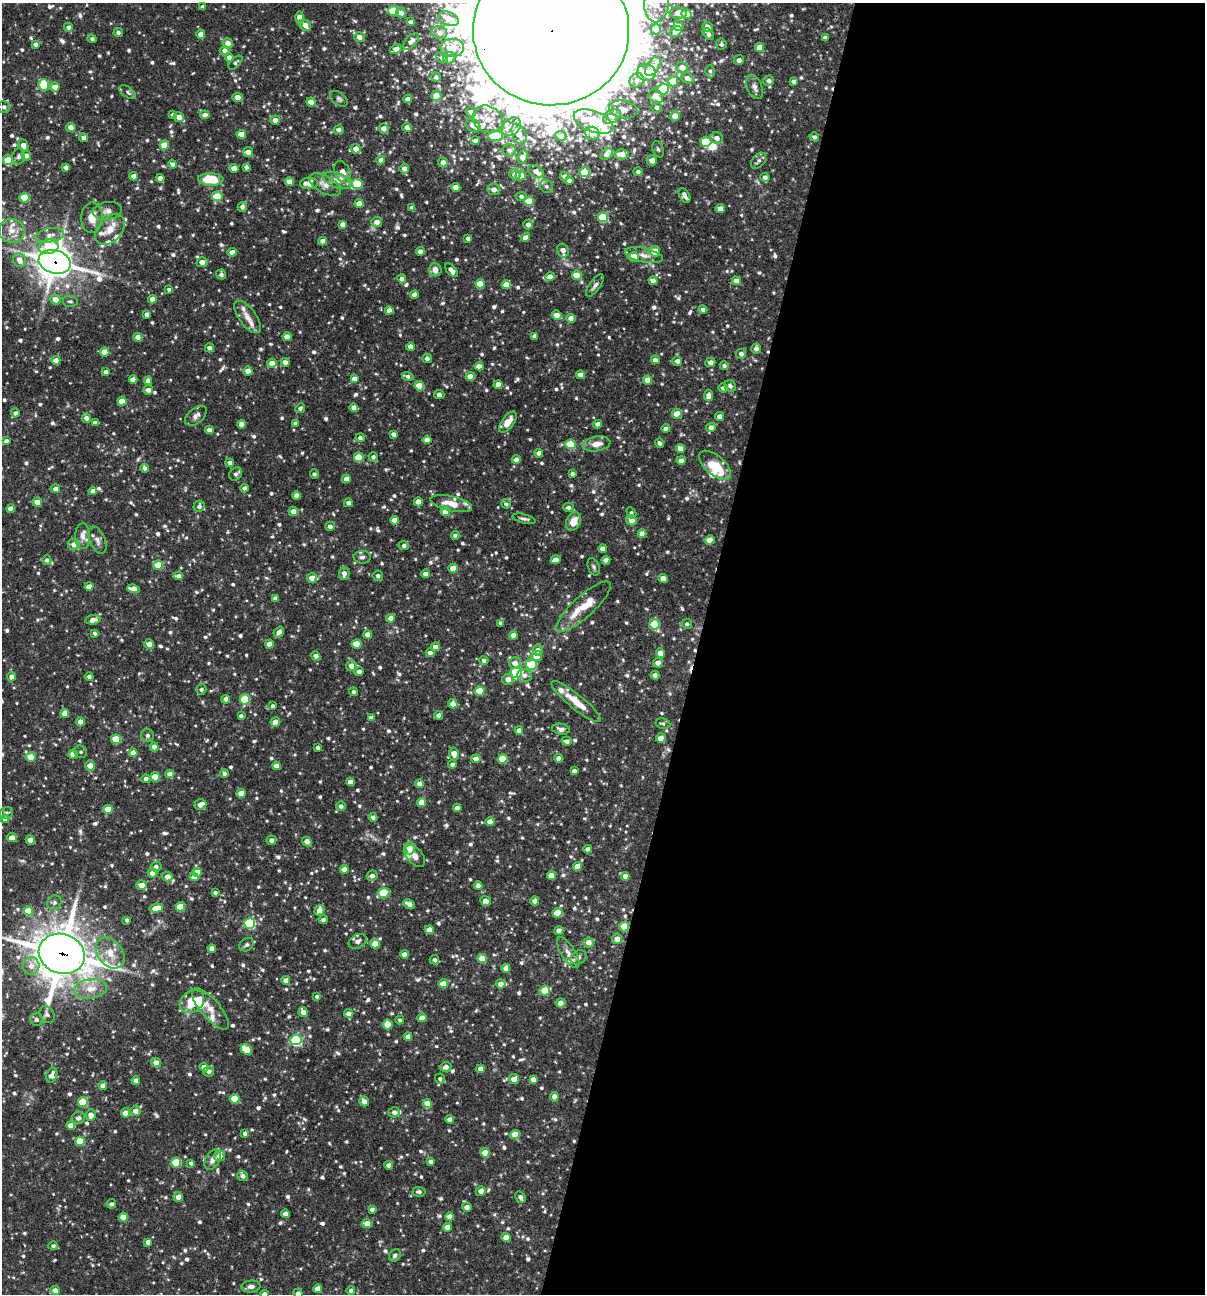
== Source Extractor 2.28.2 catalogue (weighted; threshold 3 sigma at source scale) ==
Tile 12 of 4 x 4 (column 4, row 3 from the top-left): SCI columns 3860-5062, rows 1293-2584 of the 5187 x 5169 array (HDU 1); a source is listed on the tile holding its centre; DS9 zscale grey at full resolution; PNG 1207 x 1296 px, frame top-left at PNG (2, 3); each listed source drawn as its Kron ellipse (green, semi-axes under 4 px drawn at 4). Shown black and unused: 42% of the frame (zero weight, under 3 of 4 exposures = <1% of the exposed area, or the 3 px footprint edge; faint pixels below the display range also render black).
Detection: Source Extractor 2.28.2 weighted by HDU 2 'WHT'; one run over the whole footprint, this tile lists its part. Background 0.0817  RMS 0.0038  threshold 0.0171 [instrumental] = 3 sigma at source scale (4.5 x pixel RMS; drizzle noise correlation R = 1.50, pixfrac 1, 0.05/0.05 arcsec/px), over >= 5 px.
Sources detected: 987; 3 inside a brighter object's white glare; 4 cosmic-ray / hot-pixel residue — neither listed nor drawn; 29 inside a brighter listed object's ellipse — not listed separately; of the other 951, all 500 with FLUX_AUTO >= 0.887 (the completeness limit of this list) listed and drawn (451 fainter detections not listed), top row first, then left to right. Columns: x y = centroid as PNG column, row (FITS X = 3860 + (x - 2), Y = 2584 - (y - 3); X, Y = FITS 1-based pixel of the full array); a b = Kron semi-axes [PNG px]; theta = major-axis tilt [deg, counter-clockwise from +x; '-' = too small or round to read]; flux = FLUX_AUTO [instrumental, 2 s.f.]
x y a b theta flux
656 3 19 12 88 5.5
202 7 4 4 - 0.93
393 11 5 5 - 15
401 13 5 4 - 2.6
678 13 8 5 -4 3.2
687 14 5 4 - 5.6
300 18 6 4 89 4
448 19 11 6 -22 4.4
411 22 4 4 - 1.6
305 25 6 5 - 3
679 26 5 5 - 1.7
68 27 5 5 - 1.5
707 27 5 5 - 2.3
656 29 5 5 - 2.3
551 31 78 74 -1 15000
118 32 5 4 - 1.1
676 32 7 4 39 3.8
439 33 8 6 -16 1.2
201 34 4 4 - 3.2
708 34 7 4 -47 1.3
359 37 5 5 - 2.7
825 37 4 3 - 1.1
92 39 4 4 - 1
411 41 10 5 48 1.9
228 43 5 5 - 2.9
35 44 4 4 - 1.4
721 44 5 5 - 0.99
759 47 4 4 - 5.6
452 48 12 9 2 5.7
396 49 6 4 28 2.9
225 51 5 5 - 2.3
229 57 4 4 - 1.6
442 58 6 5 - 0.98
449 58 6 5 - 3
739 60 5 5 - 1.6
235 63 9 4 44 0.96
653 66 10 6 54 3.7
682 67 6 5 - 2.8
710 71 6 5 - 0.94
646 73 9 8 - 6.9
436 77 4 4 - 0.93
687 78 6 5 - 2
637 80 7 6 - 1.4
673 81 5 5 - 9.5
769 81 5 5 - 1.4
793 81 4 4 - 1.3
44 85 6 5 - 16
55 87 5 4 - 3.3
754 87 13 7 -68 2
663 89 5 5 - 21
128 92 9 5 -35 0.94
436 96 5 5 - 5.1
656 96 8 6 -40 3.9
238 97 5 4 - 3
339 99 10 6 -39 1.1
408 99 4 4 - 2.4
311 102 4 4 - 5.6
4 107 6 6 - 1.2
657 107 5 5 - 1.4
623 109 14 9 -10 3.1
471 112 5 4 - 2
173 115 4 3 - 1.2
205 115 5 4 - 2.5
612 116 9 6 32 1.5
675 116 5 5 - 4.2
179 117 5 4 - 2.8
488 119 16 13 -30 6
275 120 5 4 - 2.6
594 122 21 10 -21 10
473 125 8 6 -35 3.4
71 127 4 4 - 2.5
407 127 5 4 - 1.7
511 127 10 8 43 2.5
384 128 5 5 - 2.8
339 130 5 4 - 1.6
592 133 7 6 - 2.5
241 134 4 4 - 4.1
519 134 11 6 -67 4.3
496 136 7 5 4 19
561 136 5 5 - 2.7
814 137 5 4 - 1
84 138 4 4 - 1.8
717 138 6 5 - 2.1
475 141 4 4 - 1.5
706 142 5 5 - 18
23 145 6 4 -66 2.2
164 145 5 4 - 6.5
356 149 5 4 - 3.3
658 149 8 5 -68 0.91
509 150 7 6 - 1.3
248 152 5 5 - 2.5
607 154 7 5 48 2.7
622 154 7 5 2 3.7
26 155 5 4 - 1.7
19 156 8 6 75 1.2
523 157 7 4 68 3.7
8 160 5 5 - 9.3
381 160 4 4 - 2.2
652 160 5 5 - 3.3
758 161 9 6 48 1.2
443 162 5 5 - 2.7
172 164 4 4 - 1.3
66 167 4 4 - 1.4
246 167 4 4 - 1.3
234 168 4 4 - 3.1
404 168 5 4 - 2.3
342 172 11 7 -65 3
536 172 8 5 -31 3.3
584 172 5 5 - 5.7
638 172 4 4 - 1.2
515 174 6 5 - 2.9
521 175 5 5 - 4.1
134 176 4 4 - 2.4
564 176 4 4 - 1.4
765 177 4 4 - 1.6
160 178 4 4 - 2.4
211 179 12 6 -3 12
337 180 15 7 -21 3.2
569 181 4 3 - 1.1
289 182 4 4 - 3.7
309 183 9 5 5 4
325 184 17 8 -28 3.4
357 184 5 5 - 17
546 186 7 6 - 1.1
456 187 4 4 - 3.8
494 189 6 5 - 2.5
217 196 5 5 - 10
521 196 5 4 - 1.3
684 196 8 5 -60 1.8
24 198 5 4 - 13
529 201 5 4 - 10
359 203 4 4 - 5.4
242 207 5 4 - 1.5
412 208 4 4 - 1.9
720 209 4 4 - 3.4
107 211 15 9 8 2.4
603 217 5 5 - 18
92 218 15 11 87 5
377 222 5 5 - 2.5
343 224 4 4 - 2.5
528 225 5 4 - 1.9
110 230 17 12 47 5.1
12 231 13 12 - 4.4
50 235 14 7 10 2.8
525 237 4 4 - 2.6
468 238 4 3 - 1.2
323 241 4 4 - 2.5
49 247 10 7 10 11
563 250 7 5 -74 2.8
420 251 4 4 - 2.5
655 251 5 5 - 5.9
232 252 5 4 - 2
644 255 19 7 -12 3
634 257 5 4 - 6.7
20 260 7 6 - 3.3
55 262 16 11 -15 660
202 262 5 4 - 2.9
435 270 6 6 - 2.7
452 270 8 4 -48 2.3
221 274 5 5 - 1.1
577 275 5 4 - 8.5
550 277 5 4 - 2.6
402 279 4 4 - 1.6
653 281 4 4 - 3.1
736 281 4 4 - 3.1
480 284 4 4 - 7.9
506 285 4 4 - 4.7
595 285 13 5 54 1.5
169 289 4 4 - 0.89
414 295 4 4 - 2.3
55 299 5 5 - 3.3
152 299 4 4 - 2.7
70 301 7 5 -8 0.89
389 310 4 4 - 2.7
703 310 4 4 - 1.4
147 314 4 4 - 1.4
557 315 5 4 - 3.2
248 317 19 8 -54 4.2
571 318 4 4 - 3
534 336 4 4 - 1.6
138 337 4 4 - 3.8
287 337 4 4 - 3.4
410 347 4 4 - 2
209 348 5 4 - 1.7
756 349 5 4 - 1.5
105 352 4 4 - 5
741 354 5 5 - 1.8
427 358 5 5 - 1.5
56 360 4 4 - 3.1
655 360 4 4 - 2.4
677 361 5 5 - 1.8
285 362 4 4 - 2.2
710 362 5 4 - 2
272 363 4 4 - 4.3
724 365 4 4 - 1
479 366 4 4 - 3.2
248 371 4 4 - 4.2
106 372 4 4 - 1.3
581 375 4 4 - 3.1
408 376 6 4 -17 1.1
470 377 4 4 - 4.8
133 379 4 4 - 2.4
354 379 4 4 - 2.5
648 380 4 4 - 5.2
148 381 4 4 - 2.7
498 385 4 4 - 2.9
419 386 5 4 - 7.5
730 386 6 5 - 1.1
723 388 5 4 - 1.1
148 390 5 4 - 1.8
439 394 5 4 - 1.4
708 396 5 4 - 2.8
122 401 4 4 - 6
354 407 4 4 - 2.5
300 408 5 4 - 1.2
15 413 4 4 - 1.3
677 414 5 4 - 8
196 416 13 7 41 1.7
719 417 4 4 - 2.7
86 418 4 4 - 2.1
508 422 12 6 54 4
95 423 4 4 - 1.5
295 423 4 3 - 0.91
241 424 4 4 - 2.5
598 424 4 4 - 2.3
711 427 5 5 - 2.3
666 429 4 4 - 1.6
209 430 4 4 - 2.2
394 434 4 4 - 1.4
360 438 4 4 - 1.3
427 440 4 4 - 3.2
6 441 4 4 - 1.2
659 443 4 3 - 1.1
570 444 5 5 - 13
596 444 14 7 10 3.4
680 449 4 4 - 3.5
539 453 4 4 - 2.8
359 457 5 4 - 9.6
373 457 5 4 - 1
516 459 4 4 - 1.8
681 461 4 4 - 2
230 463 4 4 - 1.5
715 465 19 9 -41 12
145 468 4 4 - 1.5
235 474 7 6 - 1.2
314 474 4 4 - 0.91
572 474 4 3 - 1
346 479 4 4 - 2.7
245 488 4 4 - 2
55 489 4 4 - 1.9
93 491 4 4 - 2.2
296 496 4 4 - 2.4
37 502 5 4 - 3.1
418 502 4 4 - 5
348 503 4 4 - 1.7
451 504 21 7 -13 5.5
506 504 5 4 - 0.9
199 506 6 5 - 1.3
568 507 5 5 - 1.1
11 509 4 4 - 2.9
293 511 5 4 - 2.5
445 511 5 4 - 6.5
631 513 6 4 -60 0.95
524 519 12 4 -14 1.2
395 520 4 4 - 4
631 520 5 5 - 3.1
574 521 10 7 63 4.6
330 526 4 4 - 1.7
642 534 4 4 - 3.3
455 535 4 4 - 1.2
83 536 13 7 -89 2.3
97 540 14 7 -67 2
710 540 5 4 - 5.6
74 545 6 5 - 2.2
404 546 5 4 - 1.2
603 549 4 4 - 3.1
362 557 8 6 -2 1.1
47 560 5 4 - 1.1
556 560 5 4 - 2.9
606 560 4 4 - 2.8
158 565 5 4 - 7.1
594 567 9 5 -69 0.97
453 568 4 4 - 5.5
344 573 6 5 - 2
425 574 4 4 - 2.3
178 576 4 4 - 1.4
378 576 5 5 - 1.2
312 578 5 5 - 3.1
663 578 5 4 - 3.1
89 586 4 4 - 2.5
133 589 6 4 -8 4.4
275 599 4 4 - 1.9
583 607 35 10 42 6.5
391 618 4 4 - 2.6
93 620 7 4 8 2.3
500 623 4 4 - 1
654 624 5 5 - 18
687 624 5 5 - 1.1
279 632 6 4 54 1.6
95 633 4 3 - 0.98
368 635 4 4 - 3.2
513 635 4 4 - 2.6
149 644 5 4 - 3
269 644 4 4 - 3.4
357 644 5 4 - 7.7
436 647 4 4 - 2.7
538 650 5 5 - 1.8
430 653 4 4 - 2.1
660 653 5 4 - 2.7
316 656 4 4 - 1.5
537 656 5 5 - 3.4
484 660 4 4 - 1.3
515 663 6 5 - 2.5
658 663 5 5 - 2.6
531 665 6 5 - 20
351 666 5 5 - 2.7
359 672 4 4 - 1.7
516 673 6 5 - 36
524 675 7 6 - 1.6
655 675 4 4 - 2.4
12 677 4 4 - 2.5
89 677 4 4 - 1.1
508 679 6 5 - 2.6
201 689 5 5 - 0.94
480 691 5 4 - 9.4
353 692 4 4 - 0.92
226 699 4 4 - 2.1
245 699 5 5 - 18
576 702 31 7 -39 7.2
453 704 5 4 - 2.8
272 706 4 3 - 1.1
65 713 4 4 - 3.4
439 715 4 4 - 2.3
241 716 4 4 - 0.98
371 718 4 4 - 2.4
80 722 4 4 - 2.7
275 722 5 4 - 2.8
663 723 7 5 -10 0.92
561 729 9 5 -10 1.5
519 730 4 4 - 2.6
148 735 6 6 - 1.1
661 738 5 4 - 4.1
116 739 5 4 - 13
567 741 5 4 - 1.5
154 747 4 4 - 2
318 748 4 3 - 1.2
81 752 6 6 - 0.94
133 753 4 4 - 3.2
73 754 4 4 - 4.9
454 754 6 5 - 3.1
31 757 5 4 - 6.3
559 758 4 4 - 2.4
476 759 4 4 - 2.7
503 759 5 4 - 10
452 764 4 4 - 1.1
90 765 5 5 - 3.6
276 766 4 4 - 2.8
574 771 4 4 - 1.1
224 773 4 4 - 1.2
170 774 4 4 - 2.5
155 777 5 4 - 6.6
146 779 4 4 - 1.5
350 782 4 4 - 2.8
419 784 4 4 - 2.7
241 793 4 4 - 4.8
421 802 4 4 - 5.1
200 805 6 5 - 3.1
341 806 5 4 - 1.4
457 808 4 4 - 2.6
108 809 4 4 - 6.6
6 813 7 5 17 1.3
373 817 4 4 - 1.5
5 819 4 4 - 2.7
490 822 4 4 - 3.4
12 838 5 4 - 3.1
30 840 4 4 - 3.2
271 840 5 4 - 1.7
307 842 5 4 - 2.7
410 848 6 5 - 3.3
588 849 4 4 - 1.8
415 856 13 7 -49 2.1
577 866 4 4 - 5.8
156 867 5 5 - 1.2
344 869 4 4 - 3.9
197 872 5 4 - 6.5
152 873 5 4 - 2.4
551 875 4 4 - 5.1
372 876 5 5 - 1.7
625 876 4 4 - 2.2
167 877 5 5 - 3
194 877 4 4 - 4.6
142 885 5 4 - 3.8
478 886 4 4 - 2.8
215 892 4 3 - 0.99
384 893 6 5 - 16
486 901 5 4 - 2.2
535 901 4 4 - 2.6
54 903 7 6 - 1.2
409 904 6 4 -27 2.2
180 907 5 5 - 9.3
156 908 7 4 8 6.9
319 910 5 5 - 2.8
28 911 5 4 - 7.7
558 913 5 4 - 8.7
127 920 4 3 - 0.92
323 920 4 4 - 1.1
250 923 5 5 - 33
624 927 5 5 - 14
429 930 4 4 - 3.9
559 931 4 4 - 2.5
617 939 5 5 - 3.4
358 941 9 6 28 1.5
589 942 5 5 - 3
375 944 5 4 - 5.1
247 945 8 6 35 0.96
212 949 4 4 - 2.4
110 953 17 12 -52 6.1
568 953 17 7 -58 2.9
62 954 23 20 -19 1300
404 954 4 4 - 2.6
579 957 8 6 29 1.5
482 959 5 4 - 7.4
434 960 5 4 - 1.1
31 966 9 8 - 2.7
506 968 4 4 - 3.2
286 980 4 4 - 2.3
443 984 4 4 - 5.8
501 984 5 4 - 3.1
90 989 16 9 8 5.2
545 990 5 5 - 12
317 996 4 4 - 0.89
192 1001 13 10 40 9.2
561 1003 5 4 - 2
210 1009 26 9 -49 4.7
303 1012 5 4 - 2.5
47 1014 9 6 -57 1.2
349 1014 4 4 - 2.4
422 1018 4 4 - 3.6
36 1019 6 6 - 1.4
400 1020 4 4 - 1
388 1024 5 5 - 7.9
408 1037 4 4 - 2.5
296 1040 5 5 - 46
246 1050 6 4 -43 9.5
156 1062 5 5 - 2.7
204 1067 4 4 - 2.4
446 1067 5 5 - 2.2
481 1069 4 4 - 2.6
209 1071 5 5 - 1.5
52 1075 8 5 69 2.5
440 1079 5 5 - 0.89
514 1079 5 5 - 2.6
533 1079 4 4 - 2.6
136 1080 4 4 - 1.9
103 1085 4 4 - 2.6
554 1097 5 4 - 1.9
234 1099 5 4 - 13
364 1101 5 4 - 2.6
83 1102 5 5 - 15
427 1104 5 4 - 5.1
136 1111 5 5 - 2.7
394 1112 6 5 - 1.7
125 1113 4 4 - 2.8
91 1115 6 5 - 3
78 1118 7 6 - 1
450 1119 4 4 - 1.8
71 1125 4 4 - 3.5
245 1133 4 4 - 1.2
515 1135 5 4 - 7.1
80 1141 5 4 - 11
485 1153 5 4 - 6.3
220 1156 6 5 - 2.7
212 1160 11 7 61 2.2
176 1162 5 5 - 15
430 1162 4 3 - 1.2
191 1163 4 4 - 1.2
389 1165 4 4 - 2.2
243 1176 6 5 - 1.8
481 1191 5 5 - 1.8
419 1192 6 4 -3 1.1
178 1197 5 4 - 3.6
520 1197 6 5 - 1.3
111 1204 4 4 - 1
467 1207 5 4 - 2.3
372 1209 4 3 - 1.3
286 1214 4 4 - 3
123 1217 4 4 - 6
450 1217 4 4 - 3.3
367 1223 5 4 - 3.3
447 1227 4 4 - 2.8
506 1237 4 4 - 3.9
148 1242 4 4 - 1.9
53 1246 5 4 - 0.94
395 1255 6 5 - 1
251 1286 9 6 5 1.6
318 1289 4 4 - 3.6
55 1290 5 4 - 2.5
351 1290 4 4 - 1.3
265 1294 4 4 - 2.4
298 1294 5 4 - 2.8
Overlapping masked pixels (flux is a lower limit): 4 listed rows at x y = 551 31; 55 262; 624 927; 62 954
Isophote crosses this tile's border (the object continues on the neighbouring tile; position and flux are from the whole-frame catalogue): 5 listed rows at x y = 656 3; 551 31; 62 954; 265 1294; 298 1294